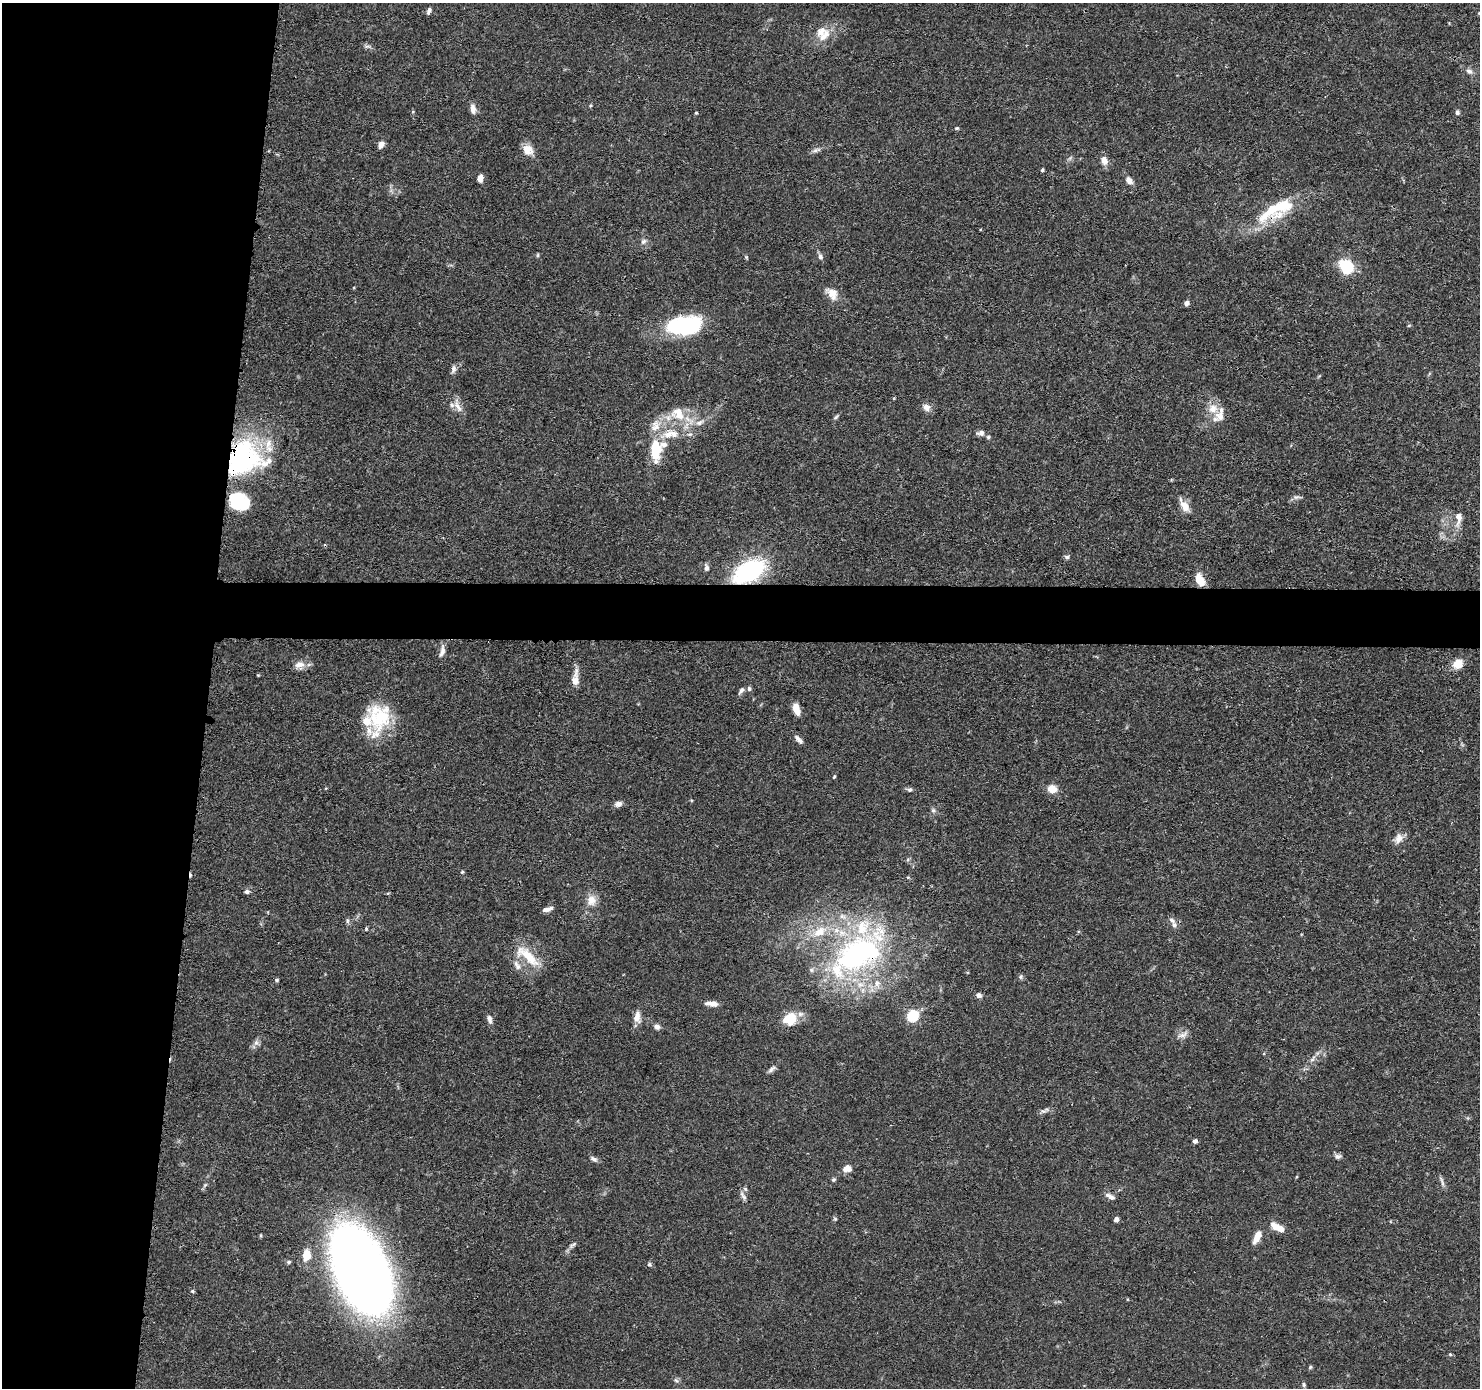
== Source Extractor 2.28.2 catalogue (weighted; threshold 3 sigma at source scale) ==
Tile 4 of 3 x 3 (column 1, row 2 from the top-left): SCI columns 7-1484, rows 1490-2875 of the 4446 x 4459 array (HDU 1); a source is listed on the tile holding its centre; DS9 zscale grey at full resolution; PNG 1482 x 1390 px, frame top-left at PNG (2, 3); no overlay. Shown black and unused: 17% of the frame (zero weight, under 3 of 4 exposures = <1% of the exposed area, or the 3 px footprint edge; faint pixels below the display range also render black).
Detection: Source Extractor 2.28.2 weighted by HDU 2 'WHT'; one run over the whole footprint, this tile lists its part. Background 0.0688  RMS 0.0033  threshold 0.015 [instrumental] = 3 sigma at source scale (4.5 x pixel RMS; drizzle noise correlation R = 1.50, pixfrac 1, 0.05/0.05 arcsec/px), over >= 5 px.
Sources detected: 134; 2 inside a brighter object's white glare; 2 cosmic-ray / hot-pixel residue — not listed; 18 inside a brighter listed object's ellipse — not listed separately; the other 112 listed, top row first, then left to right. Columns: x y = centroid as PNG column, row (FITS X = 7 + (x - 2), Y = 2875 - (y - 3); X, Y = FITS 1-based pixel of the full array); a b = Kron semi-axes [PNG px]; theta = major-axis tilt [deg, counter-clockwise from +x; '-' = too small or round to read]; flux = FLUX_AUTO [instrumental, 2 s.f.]
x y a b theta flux
429 11 7 5 67 1.1
825 35 22 10 52 4.8
368 46 11 4 -4 0.84
1469 71 10 6 -30 1.3
590 106 5 4 - 0.36
473 109 14 7 -82 1.9
1457 112 6 5 - 0.81
696 113 4 4 - 0.32
957 128 6 4 13 0.45
381 145 7 6 - 2.1
528 150 13 11 -34 3.6
816 150 14 5 15 1.2
1104 160 9 7 -74 2.7
1042 170 4 3 - 0.48
480 178 8 5 75 2.3
1129 180 8 6 -51 2
1272 210 61 23 16 20
643 242 9 6 44 1.1
538 255 6 4 89 0.4
746 257 6 3 -72 0.36
820 257 9 6 -69 1
1347 267 11 10 - 17
832 293 18 12 -51 3.8
1186 303 5 4 - 1.7
684 325 37 19 8 31
1409 325 5 3 - 0.31
453 369 11 6 85 1.2
458 406 25 8 -67 3
926 407 11 8 -27 2
1213 409 13 12 - 4
678 411 23 12 34 6.1
836 417 9 4 45 0.59
700 423 12 6 27 1.8
981 433 9 6 12 1.4
668 434 23 13 27 7.8
690 434 9 5 17 1
988 437 5 5 - 0.55
655 450 27 13 -89 12
241 455 43 35 14 48
236 497 22 18 35 10
1296 497 9 6 1 0.99
1184 506 19 9 -60 3.6
1458 518 20 8 86 3.2
1067 557 6 5 - 0.76
706 568 8 6 85 1.3
749 571 23 13 30 52
1199 580 13 8 -63 5.5
442 651 18 6 77 1.9
1458 664 12 10 37 4
299 665 15 11 11 2.7
258 675 4 3 - 0.31
575 679 21 8 83 3.5
749 689 6 5 - 0.68
741 690 11 5 55 1.1
796 709 12 6 -73 3.5
379 717 33 29 -81 18
797 738 12 6 -45 1.4
834 777 5 3 - 0.36
1052 789 11 10 - 3.3
910 790 7 5 -3 0.83
618 804 9 7 11 1.5
933 810 7 6 - 0.84
1398 838 15 10 61 2.5
462 872 4 4 - 0.43
246 892 7 5 0 0.98
388 893 5 3 - 0.3
592 900 15 13 82 3.6
548 909 11 4 16 1.6
347 921 8 4 -83 0.62
1174 925 8 7 - 1.1
366 929 4 3 - 0.51
820 932 19 11 31 6.6
858 954 77 41 34 81
528 956 35 12 -40 9.4
518 967 11 8 -19 1.8
1021 977 7 6 - 0.66
276 980 5 4 - 0.53
979 995 7 6 - 1.1
712 1004 13 5 -4 2.7
912 1016 6 5 - 33
637 1017 16 9 86 2.7
489 1019 11 6 -75 1.4
790 1019 18 16 27 6.8
657 1027 8 7 - 1.4
1183 1035 17 7 24 1.9
256 1043 8 7 - 1.3
1312 1059 11 5 53 1.3
772 1069 12 5 36 1.1
1047 1109 6 6 - 0.79
1195 1141 4 4 - 0.95
1338 1156 9 6 9 1.1
594 1159 11 5 -30 1
847 1169 12 9 6 2.4
834 1180 5 5 - 0.53
1442 1181 17 4 -72 1
205 1185 7 4 37 0.53
745 1189 6 5 - 0.62
743 1196 14 5 -59 1.2
1110 1196 13 6 -29 1.6
835 1219 5 5 - 0.44
1116 1219 4 4 - 1.7
1274 1226 12 8 -51 2.6
1257 1237 15 7 62 3.9
573 1245 13 5 37 1
306 1255 10 7 84 6
288 1262 6 4 16 0.55
649 1264 6 6 - 0.64
361 1269 57 30 -67 590
192 1291 5 4 - 0.44
1450 1354 4 4 - 0.39
1310 1367 5 4 - 0.47
1304 1385 7 5 -88 0.61
Overlapping masked pixels (flux is a lower limit): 7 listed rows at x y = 1272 210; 241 455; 236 497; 749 571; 575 679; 858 954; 361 1269